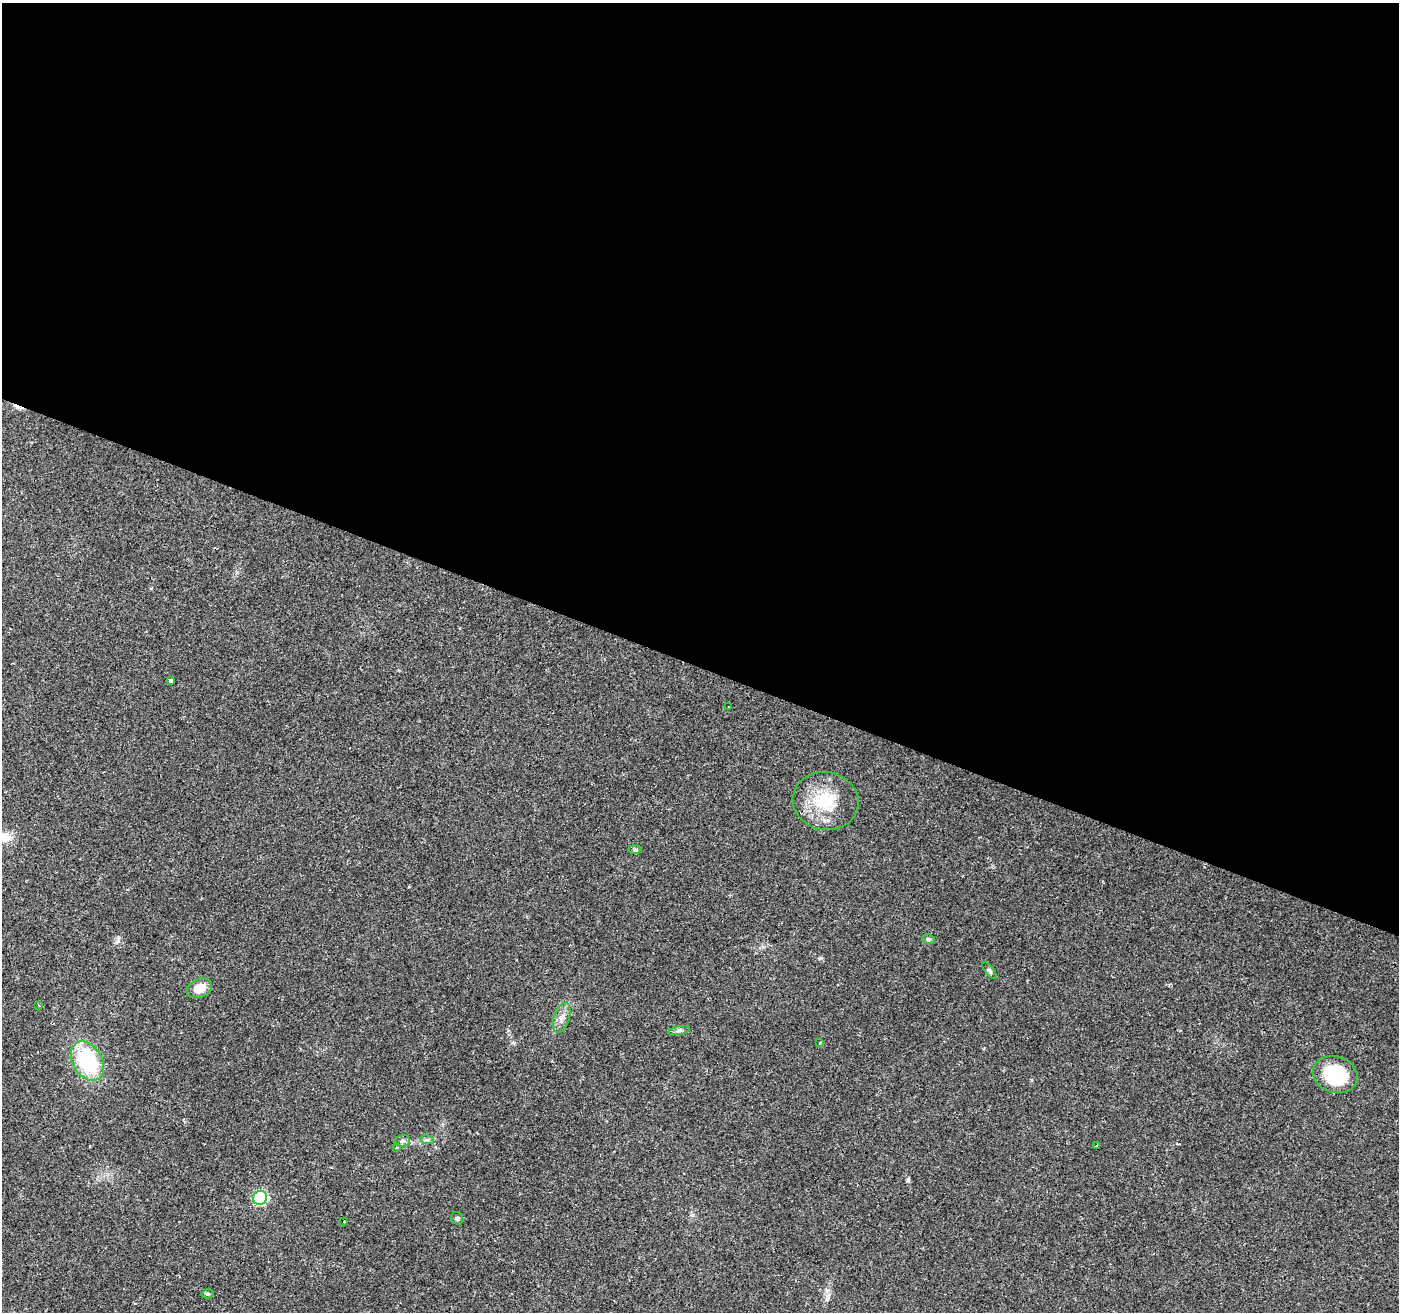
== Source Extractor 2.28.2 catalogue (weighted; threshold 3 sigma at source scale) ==
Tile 3 of 4 x 4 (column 3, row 1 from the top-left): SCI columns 2794-4190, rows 4136-5445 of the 5588 x 5714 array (HDU 1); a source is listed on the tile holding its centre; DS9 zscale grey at full resolution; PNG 1401 x 1314 px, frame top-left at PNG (2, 3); each listed source drawn as its Kron ellipse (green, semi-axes under 4 px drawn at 4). Shown black and unused: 51% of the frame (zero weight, under 2 of 3 exposures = <1% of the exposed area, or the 3 px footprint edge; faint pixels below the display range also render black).
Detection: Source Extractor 2.28.2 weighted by HDU 2 'WHT'; one run over the whole footprint, this tile lists its part. Background 0.0359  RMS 0.0044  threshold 0.0198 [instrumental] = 3 sigma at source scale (4.5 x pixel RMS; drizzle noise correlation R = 1.50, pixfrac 1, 0.0396/0.0396 arcsec/px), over >= 5 px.
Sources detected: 24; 2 cosmic-ray / hot-pixel residue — neither listed nor drawn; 1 inside a brighter listed object's ellipse — not listed separately; the other 21 listed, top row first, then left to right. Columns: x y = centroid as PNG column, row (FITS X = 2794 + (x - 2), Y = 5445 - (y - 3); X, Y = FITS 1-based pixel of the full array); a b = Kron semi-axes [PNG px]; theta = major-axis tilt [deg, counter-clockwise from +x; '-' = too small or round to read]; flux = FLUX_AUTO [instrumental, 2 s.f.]
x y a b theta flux
171 681 3 3 - 8.6
729 707 2 2 - 0.41
826 801 33 29 -12 20
635 850 7 4 -1 0.69
928 939 7 4 -10 0.71
990 971 10 4 -53 0.96
199 988 13 9 24 4.8
39 1005 3 2 - 0.63
562 1018 16 7 72 2.9
679 1030 11 4 11 1.2
820 1042 3 3 - 0.46
87 1061 21 14 -59 33
1335 1074 23 18 -18 26
427 1140 7 4 -17 0.81
402 1141 8 6 13 1.1
1097 1145 4 2 - 0.59
396 1147 3 3 - 1.4
260 1198 7 7 - 30
457 1218 6 6 - 0.82
344 1222 3 3 - 1
207 1294 6 4 12 0.62
Unlisted compact peaks at least as high as the median listed source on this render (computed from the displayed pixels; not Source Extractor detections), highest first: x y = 118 941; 819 958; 827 1299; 513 1043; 693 1215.